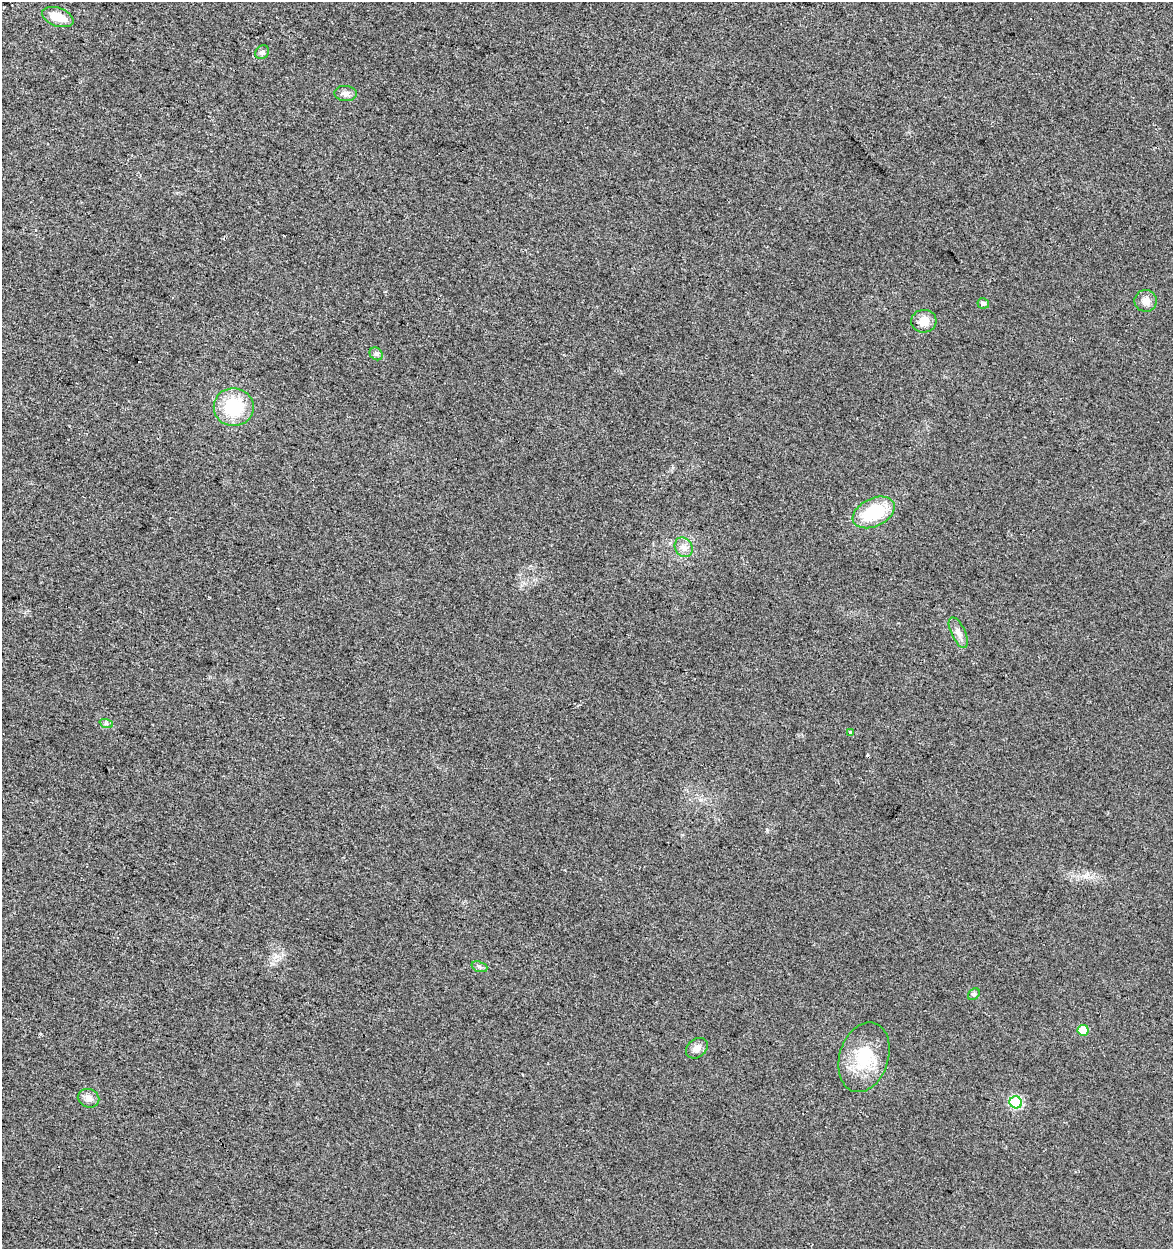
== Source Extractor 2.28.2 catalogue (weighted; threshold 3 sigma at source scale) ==
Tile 11 of 4 x 4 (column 3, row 3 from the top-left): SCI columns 2628-3798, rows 1248-2494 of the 5193 x 4995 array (HDU 1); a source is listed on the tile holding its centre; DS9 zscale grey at full resolution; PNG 1175 x 1251 px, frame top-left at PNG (2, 2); each listed source drawn as its Kron ellipse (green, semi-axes under 4 px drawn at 4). Shown black and unused: <1% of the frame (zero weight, under 2 of 3 exposures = <1% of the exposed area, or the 3 px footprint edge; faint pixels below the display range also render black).
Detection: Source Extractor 2.28.2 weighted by HDU 2 'WHT'; one run over the whole footprint, this tile lists its part. Background 0.017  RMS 0.0078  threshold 0.035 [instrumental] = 3 sigma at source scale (4.5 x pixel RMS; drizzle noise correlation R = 1.50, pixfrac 1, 0.0396/0.0396 arcsec/px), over >= 5 px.
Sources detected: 21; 1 cosmic-ray / hot-pixel residue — neither listed nor drawn; the other 20 listed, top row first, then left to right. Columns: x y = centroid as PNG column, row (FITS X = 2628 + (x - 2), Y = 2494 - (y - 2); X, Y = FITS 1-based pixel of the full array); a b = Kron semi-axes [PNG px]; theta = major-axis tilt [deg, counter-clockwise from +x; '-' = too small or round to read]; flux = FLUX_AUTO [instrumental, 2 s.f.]
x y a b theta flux
58 17 16 9 -20 13
262 52 7 6 - 1.9
346 93 11 7 -5 3.9
1146 301 11 11 - 5.3
983 303 6 5 - 2.4
924 321 12 11 - 9.1
376 354 7 6 - 1.8
234 407 20 19 - 39
874 512 22 14 26 40
684 547 10 8 -56 4.6
958 633 16 7 -65 5.1
106 723 7 4 -19 1.5
851 732 3 3 - 3
479 967 8 5 -19 1.9
974 994 6 5 - 1.6
1083 1030 5 5 - 14
697 1048 12 9 40 5.2
864 1057 36 24 72 35
89 1098 11 9 -21 4.6
1016 1102 6 6 - 72
Unlisted compact peaks at least as high as the median listed source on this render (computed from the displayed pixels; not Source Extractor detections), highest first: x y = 767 830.